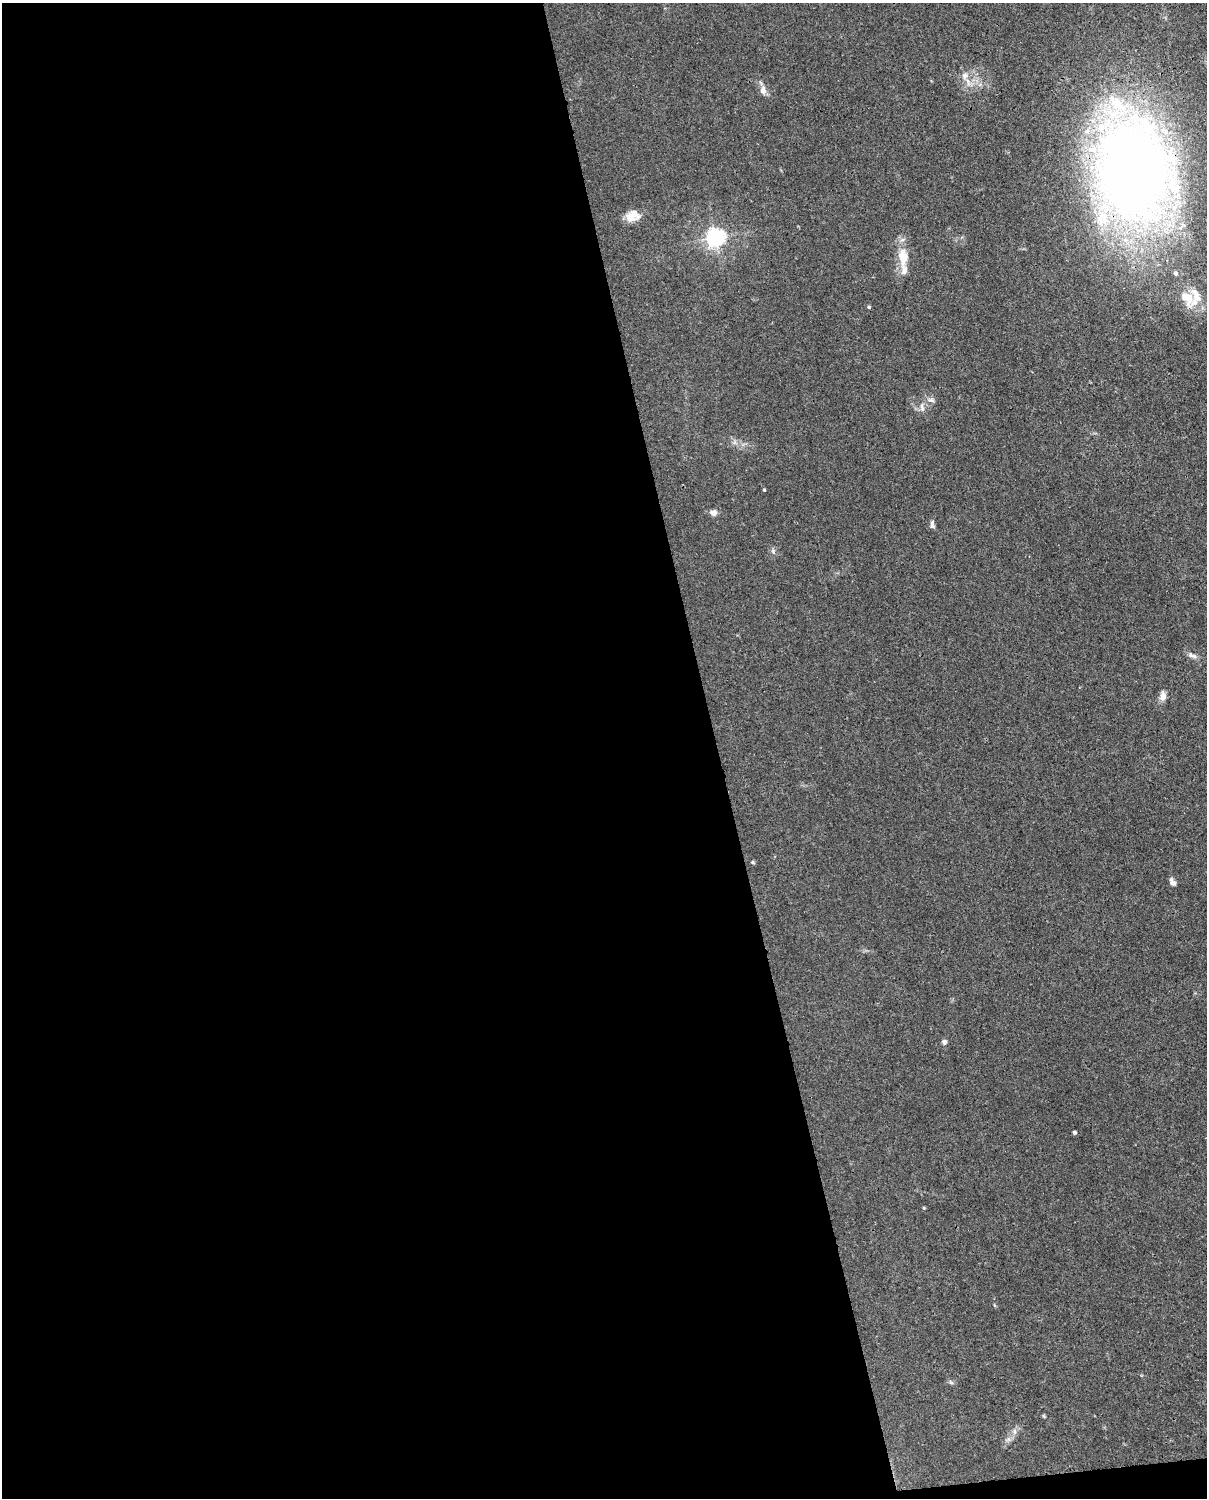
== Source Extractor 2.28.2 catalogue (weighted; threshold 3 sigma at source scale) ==
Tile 9 of 4 x 3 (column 1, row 3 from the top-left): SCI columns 92-1296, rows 265-1760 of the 5001 x 4906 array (HDU 1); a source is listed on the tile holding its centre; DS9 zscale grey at full resolution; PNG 1209 x 1500 px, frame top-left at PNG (2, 3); no overlay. Shown black and unused: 60% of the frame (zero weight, under 3 of 4 exposures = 7% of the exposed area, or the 3 px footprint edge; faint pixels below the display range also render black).
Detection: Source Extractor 2.28.2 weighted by HDU 2 'WHT'; one run over the whole footprint, this tile lists its part. Background 0.0269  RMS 0.0028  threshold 0.0128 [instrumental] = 3 sigma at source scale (4.5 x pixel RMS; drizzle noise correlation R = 1.50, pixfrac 1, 0.05/0.05 arcsec/px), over >= 5 px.
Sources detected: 28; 4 inside a brighter listed object's ellipse — not listed separately; the other 24 listed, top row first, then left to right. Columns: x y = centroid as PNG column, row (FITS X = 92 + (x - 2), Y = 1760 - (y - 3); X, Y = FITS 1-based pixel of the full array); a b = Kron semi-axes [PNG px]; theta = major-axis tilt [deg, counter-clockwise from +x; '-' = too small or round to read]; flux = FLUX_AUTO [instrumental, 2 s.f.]
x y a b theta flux
965 76 9 8 - 1.6
763 91 10 7 -87 1.7
1134 168 116 79 -80 280
634 213 19 14 -30 3
715 238 6 6 - 130
903 257 26 11 -87 5.6
1175 273 7 6 - 0.77
1187 298 28 17 -53 7.2
869 307 4 4 - 0.38
931 400 11 5 -16 0.82
922 407 14 5 -81 1.1
764 490 4 3 - 0.29
714 513 6 6 - 1.7
932 524 11 5 -86 0.83
773 551 6 4 -20 0.49
1192 655 15 5 -23 1.2
1163 696 12 7 86 1.7
753 862 6 4 -89 0.31
1172 882 10 6 -60 1
944 1042 7 6 - 0.66
1074 1132 4 3 - 0.77
951 1382 7 4 -37 0.46
1044 1416 6 3 -71 0.29
1015 1432 7 4 -90 0.69
Overlapping masked pixels (flux is a lower limit): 1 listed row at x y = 1134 168